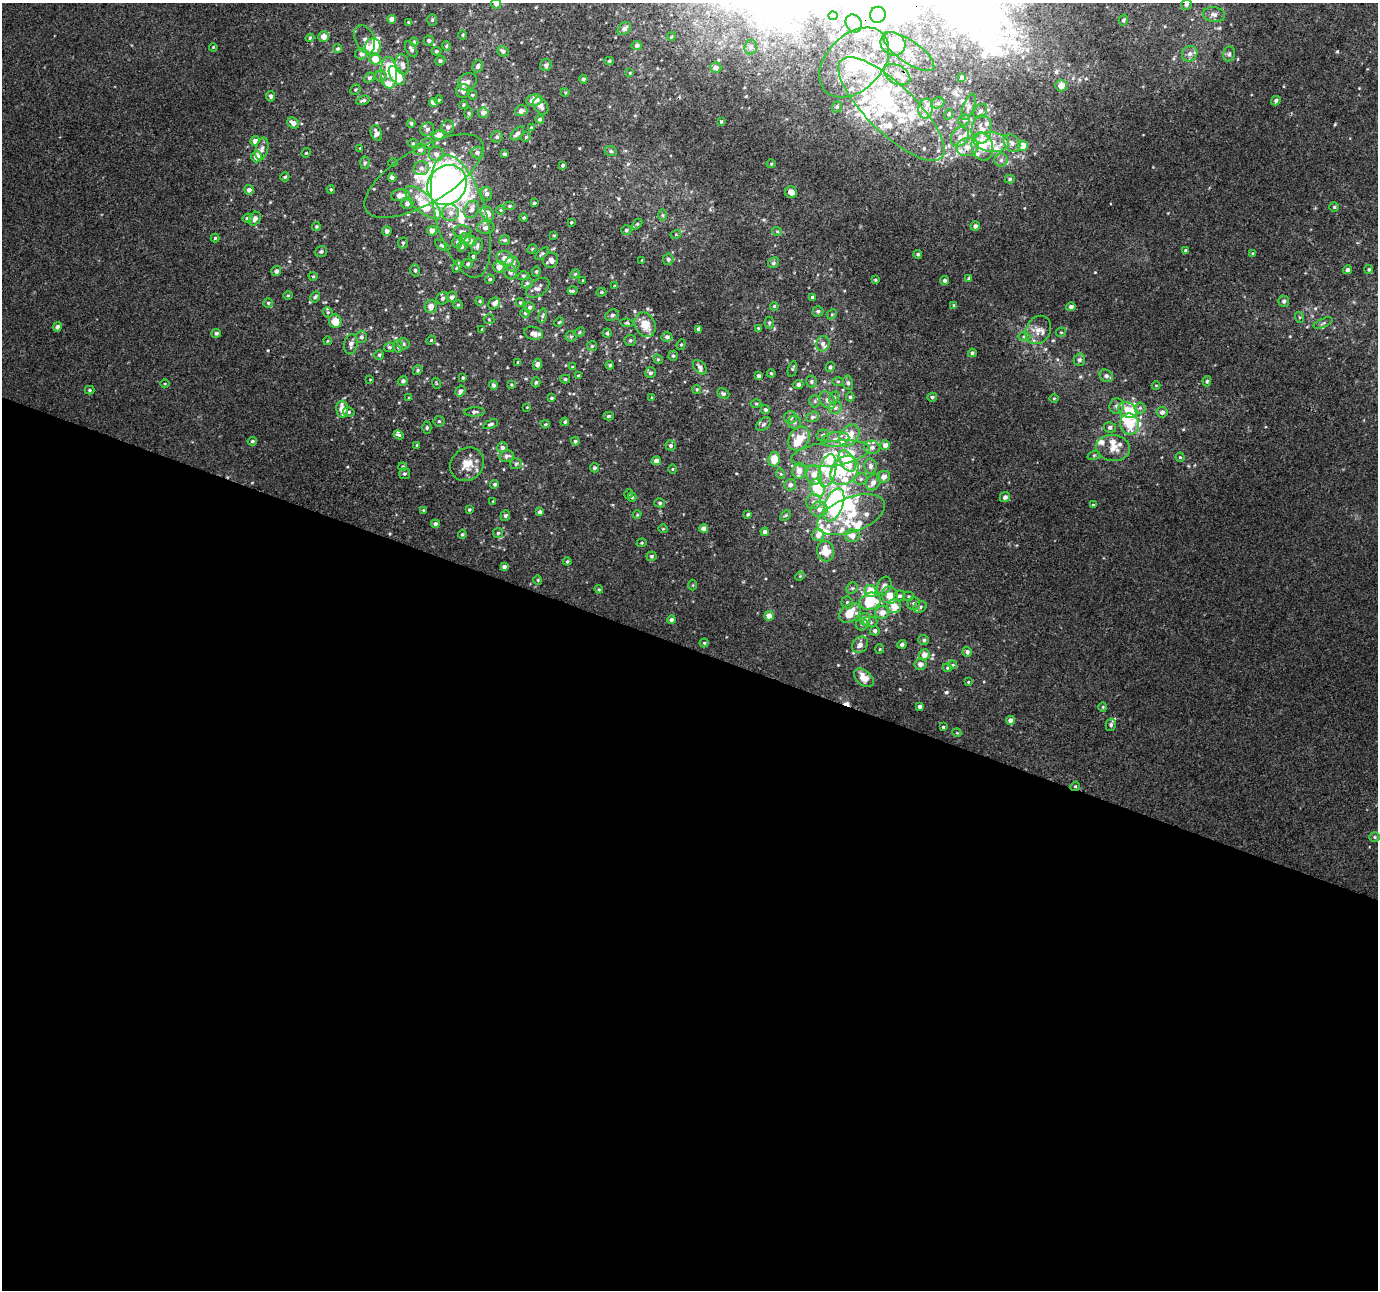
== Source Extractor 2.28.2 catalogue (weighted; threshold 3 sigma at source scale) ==
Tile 14 of 4 x 4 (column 2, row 4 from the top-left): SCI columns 1431-2806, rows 332-1619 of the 5607 x 5748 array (HDU 1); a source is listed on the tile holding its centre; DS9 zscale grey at full resolution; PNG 1380 x 1292 px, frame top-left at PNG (2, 3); each listed source drawn as its Kron ellipse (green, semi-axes under 4 px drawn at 4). Shown black and unused: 50% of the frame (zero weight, under 3 of 4 exposures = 6% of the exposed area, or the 3 px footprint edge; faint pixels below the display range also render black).
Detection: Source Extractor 2.28.2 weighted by HDU 2 'WHT'; one run over the whole footprint, this tile lists its part. Background 0.00237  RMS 0.0038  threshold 0.017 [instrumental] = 3 sigma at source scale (4.5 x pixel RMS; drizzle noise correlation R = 1.50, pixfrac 1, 0.0396/0.0396 arcsec/px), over >= 5 px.
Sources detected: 518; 12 inside a brighter object's white glare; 2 cosmic-ray / hot-pixel residue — neither listed nor drawn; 80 inside a brighter listed object's ellipse — not listed separately; the other 424 listed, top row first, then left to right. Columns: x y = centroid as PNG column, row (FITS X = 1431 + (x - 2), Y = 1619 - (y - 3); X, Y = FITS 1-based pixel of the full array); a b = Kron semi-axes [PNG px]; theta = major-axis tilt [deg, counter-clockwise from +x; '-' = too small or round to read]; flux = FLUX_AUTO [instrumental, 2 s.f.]
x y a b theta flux
496 4 5 5 - 1.4
1186 4 5 5 - 0.92
878 15 8 7 - 2.5
1214 15 11 7 -9 1.8
833 16 5 4 - 1.5
392 19 4 4 - 3.2
432 20 6 5 - 0.56
1123 20 5 4 - 0.76
408 22 4 3 - 0.34
854 23 9 7 -60 1.8
624 29 7 5 41 1.4
463 35 4 3 - 0.38
323 37 5 5 - 3
671 37 4 3 - 0.35
310 38 4 4 - 0.43
365 39 15 9 -67 1.9
429 41 5 5 - 0.68
414 42 4 4 - 0.36
893 44 13 11 -32 10
637 45 5 4 - 0.85
446 46 5 4 - 0.51
213 47 4 3 - 0.34
373 47 9 8 - 6.6
751 47 7 6 - 1.2
338 49 4 4 - 0.71
411 49 9 5 -59 1.1
436 51 5 4 - 0.6
503 51 6 5 - 1.2
909 52 30 11 -35 5.3
361 54 6 5 - 1.7
1190 54 8 7 - 1.7
1229 54 7 6 - 0.95
375 59 5 5 - 5.2
440 61 5 4 - 0.69
609 61 4 4 - 0.57
854 62 41 28 45 41
402 65 10 6 -79 1.8
546 65 6 5 - 1.1
478 66 6 5 - 1.2
716 68 5 5 - 1.3
389 73 16 8 -88 5.3
630 73 4 4 - 0.34
897 75 14 9 -30 4.2
381 76 5 5 - 0.76
397 76 11 6 -54 17
962 77 4 3 - 1.1
369 78 6 4 43 0.84
583 79 4 4 - 0.81
468 82 10 8 39 1.7
1061 86 6 6 - 3.2
355 90 5 4 - 0.53
463 91 7 7 - 1.7
565 92 4 3 - 0.34
472 95 5 4 - 0.51
271 96 5 4 - 1
363 100 7 4 16 0.86
438 100 4 4 - 0.46
534 100 8 5 12 4.2
1276 101 5 4 - 0.92
433 103 4 4 - 3
938 103 7 5 21 0.89
464 105 4 4 - 0.47
541 106 9 6 -56 1.6
837 107 6 5 - 0.65
969 107 14 5 70 1.6
891 109 70 24 -44 38
926 109 10 7 80 2.3
521 111 6 5 - 1.5
980 111 8 6 51 1.1
469 113 6 4 -89 0.52
483 113 5 5 - 1.8
949 114 5 3 - 0.36
540 119 4 4 - 0.72
964 120 5 5 - 0.76
721 121 4 3 - 0.39
293 123 6 5 - 2.2
411 123 4 4 - 0.64
448 127 6 6 - 1.5
531 127 4 4 - 0.34
427 129 7 6 - 1.3
982 129 14 10 85 4
376 133 8 5 -72 2
517 133 8 5 45 1.4
439 135 6 5 - 3
497 137 6 5 - 0.9
526 137 5 4 - 0.46
960 137 10 8 55 2
255 141 5 4 - 2.2
991 142 18 10 -5 6.6
413 143 4 3 - 0.48
427 143 6 5 - 0.73
1012 143 10 7 -51 1.9
982 146 14 10 -77 12
1023 146 5 5 - 5.1
967 147 11 9 9 3.3
360 148 3 3 - 0.22
262 149 11 6 76 1.6
420 150 6 5 - 1.4
611 151 6 5 - 0.64
306 153 5 4 - 0.41
477 153 6 6 - 1.2
436 154 7 7 - 1.9
504 154 3 3 - 0.74
257 157 6 5 - 3.4
1001 160 6 6 - 1.1
365 163 6 4 87 0.59
393 163 4 3 - 0.28
771 164 4 4 - 0.44
563 165 3 3 - 0.57
421 168 8 7 - 1.6
424 176 67 27 31 30
285 177 4 4 - 0.6
392 177 4 4 - 1.6
1010 179 5 4 - 0.63
447 185 21 18 47 290
331 189 4 3 - 0.51
249 190 5 5 - 1.6
791 192 6 5 - 2.4
487 194 7 5 -77 1.3
400 195 9 6 3 3.3
407 203 6 5 - 1.9
423 203 22 9 -42 8.7
534 203 4 3 - 0.59
509 206 5 4 - 0.62
1334 207 4 4 - 0.49
472 209 9 6 58 1.8
501 210 5 3 - 0.4
451 213 8 8 - 2.5
487 213 8 6 -54 4
663 215 6 4 -89 0.5
461 216 63 25 -75 26
248 218 5 5 - 1.1
524 218 4 3 - 0.49
255 219 7 5 59 1.8
571 222 3 3 - 0.35
637 224 6 4 44 0.51
316 226 4 4 - 0.54
975 226 5 4 - 1.1
486 227 9 6 2 1.6
626 230 5 5 - 0.75
387 231 4 4 - 1.3
432 231 5 5 - 2.3
777 231 5 4 - 0.44
462 232 9 6 -3 1.4
676 234 5 3 - 0.37
554 235 3 3 - 0.33
215 238 4 4 - 0.51
465 239 6 5 - 1.3
505 240 5 5 - 0.79
470 241 6 5 - 2.5
457 242 6 5 - 0.93
403 243 6 5 - 0.71
442 245 8 4 -32 0.64
477 246 8 5 75 0.98
461 247 5 5 - 0.77
532 249 5 4 - 0.43
321 251 6 5 - 0.8
1186 251 4 3 - 1.3
1253 253 4 4 - 0.49
542 254 8 4 43 0.61
918 254 4 4 - 0.57
473 256 4 3 - 0.59
505 259 9 7 -34 3.5
668 259 5 5 - 1
551 260 8 7 - 2
642 260 2 2 - 0.25
773 263 6 5 - 0.78
468 264 5 4 - 0.66
512 264 7 7 - 1.8
457 266 6 3 66 0.68
499 267 6 5 - 3.2
1369 269 4 4 - 0.56
415 270 6 5 - 0.75
1347 270 4 4 - 1.3
276 271 5 4 - 1.4
536 271 5 4 - 0.5
510 272 7 6 - 1.4
575 274 5 4 - 0.39
313 276 4 3 - 0.32
523 276 6 4 -1 0.51
490 279 5 4 - 0.68
969 279 4 4 - 0.51
583 280 3 3 - 0.32
875 280 4 3 - 0.45
945 281 4 4 - 0.94
527 283 6 5 - 0.76
615 286 3 2 - 0.37
538 288 13 8 36 1.9
573 291 5 4 - 0.56
601 292 5 4 - 0.52
288 296 4 3 - 0.36
315 297 6 4 60 0.6
452 297 5 5 - 1.4
812 297 4 4 - 0.47
443 298 6 6 - 0.98
480 301 4 4 - 0.43
1284 301 5 5 - 1.1
268 303 5 5 - 0.54
520 303 4 4 - 0.41
494 304 6 5 - 1.8
458 305 5 4 - 0.48
954 305 4 3 - 0.5
431 306 6 6 - 2.8
774 306 4 4 - 0.41
529 307 5 5 - 0.83
1071 307 5 4 - 1
818 311 5 5 - 0.91
328 312 5 4 - 0.58
525 313 4 4 - 0.49
832 314 5 4 - 0.47
612 315 7 5 28 0.95
543 316 7 3 80 0.58
1299 317 5 3 - 0.43
489 319 5 5 - 0.46
335 321 7 6 - 5.7
559 322 5 3 - 0.37
627 323 6 4 -7 0.52
769 323 6 4 90 0.6
1323 323 10 4 23 0.84
645 325 13 10 -64 5.3
57 327 4 4 - 1.4
758 328 4 3 - 0.29
482 329 4 3 - 0.28
699 329 4 4 - 1.5
1038 330 15 12 59 3.7
579 332 5 4 - 0.48
1061 332 5 4 - 0.46
216 333 5 4 - 0.93
534 333 9 6 -16 1.8
607 333 4 4 - 0.67
571 336 5 5 - 0.61
1024 336 6 4 1 0.63
361 337 6 5 - 1
667 337 5 5 - 1.2
431 340 5 4 - 0.38
630 340 5 5 - 0.84
327 341 4 3 - 0.31
351 344 10 6 82 1.6
403 344 6 5 - 0.69
681 344 5 4 - 0.53
823 344 8 6 75 1.3
398 346 6 5 - 0.66
592 346 5 5 - 0.53
389 347 5 4 - 0.72
972 353 4 4 - 0.77
379 355 5 5 - 0.61
673 356 5 4 - 0.64
658 359 5 4 - 0.52
1079 360 6 5 - 1.2
518 362 3 2 - 0.28
537 364 5 4 - 1.6
610 365 4 4 - 0.7
572 367 3 2 - 0.25
700 367 8 5 -48 1.2
830 367 5 4 - 0.71
792 369 8 4 75 0.49
418 370 5 4 - 0.59
650 373 5 5 - 1
771 373 4 3 - 0.37
578 376 4 3 - 0.4
759 376 4 4 - 1.3
1106 376 7 5 -39 1.4
463 378 4 3 - 0.5
370 379 3 2 - 0.21
565 379 5 4 - 0.55
403 381 5 4 - 0.8
811 381 6 5 - 0.76
838 381 5 3 - 0.44
1207 381 5 4 - 0.73
536 382 5 4 - 0.58
436 383 5 3 - 0.3
848 383 7 5 -80 0.8
165 384 4 3 - 0.36
798 384 5 4 - 1.1
493 385 4 4 - 1.1
511 385 4 3 - 0.34
1156 385 4 3 - 0.29
697 389 5 4 - 0.47
90 390 5 4 - 0.52
460 391 6 5 - 1.4
723 393 6 4 -26 0.66
850 397 4 4 - 0.58
932 397 5 4 - 0.73
409 398 3 3 - 0.34
552 398 3 3 - 0.44
652 398 4 4 - 0.49
834 398 6 4 63 0.73
1054 398 5 3 - 0.36
828 400 9 7 -51 1.8
815 401 6 5 - 0.79
756 403 5 3 - 0.36
1116 406 8 7 - 1.3
527 407 3 3 - 0.25
835 408 7 6 - 0.94
1140 408 5 5 - 0.85
342 409 8 6 -84 3.9
765 410 4 4 - 0.91
1128 410 10 7 -29 5.1
349 412 6 4 -15 0.66
474 412 10 4 3 0.96
1162 412 5 5 - 1.6
608 416 5 4 - 0.64
790 417 6 6 - 1.3
812 417 7 5 16 0.92
439 421 5 5 - 0.65
565 422 4 4 - 0.59
794 422 6 6 - 1
491 424 8 4 23 0.84
545 424 4 3 - 0.43
763 424 8 5 40 0.94
1130 424 10 9 - 8.4
1110 427 6 5 - 1.1
427 428 6 4 89 0.5
399 435 5 3 - 0.6
823 435 6 6 - 1.1
849 436 12 8 51 6.7
799 439 13 9 58 7.3
835 440 14 7 8 3.5
252 441 5 4 - 0.66
575 441 4 4 - 0.76
417 445 3 3 - 0.69
671 445 5 5 - 0.88
885 445 5 4 - 2.2
502 447 5 5 - 1
872 447 8 6 -11 1.6
1113 448 17 13 -7 4.5
831 454 39 12 8 12
1094 455 6 4 19 0.53
507 456 7 5 11 1.3
1180 457 4 4 - 0.48
774 459 7 6 - 5.4
656 461 4 4 - 2.1
847 461 12 7 -58 14
467 464 18 15 44 5.7
516 464 6 5 - 0.7
870 466 7 6 - 1.5
403 467 4 4 - 0.54
594 468 4 4 - 0.83
673 469 4 3 - 0.33
844 470 16 12 49 8.9
799 471 8 6 83 2.9
828 471 17 8 76 5
404 474 5 5 - 0.67
781 474 5 3 - 0.33
814 475 10 7 -77 4.5
884 477 6 5 - 2.4
861 479 7 5 22 0.89
873 482 8 6 57 2.2
495 484 4 4 - 0.67
790 485 6 5 - 1.4
817 488 9 6 -63 13
629 494 5 3 - 0.31
632 497 4 4 - 0.58
1005 497 5 5 - 1.5
493 501 4 3 - 0.3
813 502 7 7 - 1.7
660 503 5 4 - 0.57
834 505 17 9 69 85
1093 505 3 3 - 0.48
819 509 8 7 - 2.6
423 510 3 3 - 0.32
469 510 4 4 - 0.64
540 512 4 4 - 1.5
748 514 4 3 - 0.56
505 515 5 4 - 0.9
637 515 4 4 - 0.39
785 515 6 4 45 0.46
851 515 35 17 20 14
435 524 4 4 - 1.3
704 528 4 4 - 2.7
663 529 4 4 - 0.41
765 532 4 4 - 1.2
498 533 5 5 - 0.6
462 534 5 4 - 0.47
818 535 6 6 - 1.9
852 535 7 6 - 2.9
642 543 5 4 - 0.5
825 551 10 8 -82 7.1
652 556 5 5 - 0.69
567 561 4 3 - 0.49
504 567 4 4 - 1.2
800 576 5 4 - 0.42
538 580 4 4 - 0.42
693 585 5 3 - 0.38
884 586 9 6 68 2.3
852 588 6 5 - 0.7
599 589 4 4 - 0.4
871 591 6 6 - 6.5
890 595 9 7 -69 4
900 596 6 5 - 1
909 596 5 4 - 0.46
870 601 11 8 18 15
847 602 6 6 - 0.9
914 603 6 6 - 1
894 606 7 7 - 3.8
920 607 7 5 27 0.88
882 612 7 6 - 2.9
850 613 12 8 36 7.3
769 616 4 4 - 3.1
865 619 6 5 - 2.6
671 620 4 4 - 0.94
870 622 7 5 0 0.95
862 624 6 6 - 0.97
875 631 5 5 - 1.2
924 640 5 5 - 0.78
704 643 4 4 - 0.46
902 644 4 4 - 0.95
860 645 9 7 50 2.3
880 649 5 4 - 0.38
967 652 5 4 - 1.1
924 655 5 5 - 3.4
920 664 6 6 - 2
953 665 4 3 - 0.32
947 668 4 4 - 0.45
864 678 11 7 -41 4.4
968 682 4 3 - 0.33
920 706 4 4 - 1.2
1103 707 4 4 - 0.37
1010 720 4 4 - 2
1111 725 6 5 - 0.78
943 727 3 3 - 0.47
957 733 4 3 - 0.33
1075 786 5 4 - 0.47
1375 837 5 4 - 0.55
Overlapping masked pixels (flux is a lower limit): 5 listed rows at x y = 854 62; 891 109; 447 185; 461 216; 1075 786
Isophote crosses this tile's border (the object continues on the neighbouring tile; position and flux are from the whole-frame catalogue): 1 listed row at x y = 496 4
Unlisted compact peaks at least as high as the median listed source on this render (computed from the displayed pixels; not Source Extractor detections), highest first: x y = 268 350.